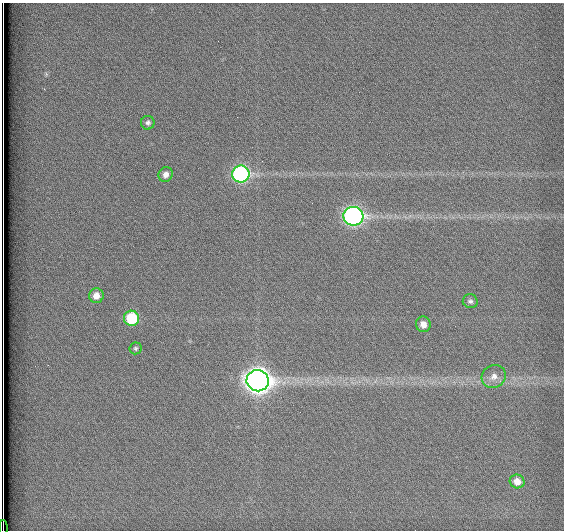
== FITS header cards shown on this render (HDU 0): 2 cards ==
NAXIS1  =                  562          / # of pixels in <axis direction>
NAXIS2  =                  528          / # of pixels in <axis direction>

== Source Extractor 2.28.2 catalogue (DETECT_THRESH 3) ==
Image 562 x 528 px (HDU 0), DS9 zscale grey, 1 PNG px = 1 image px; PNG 566 x 532 px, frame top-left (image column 1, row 528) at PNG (2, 3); each listed source drawn as its Kron ellipse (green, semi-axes under 4 px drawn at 4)
Background 1790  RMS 4.7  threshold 14.1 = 3 sigma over >= 5 px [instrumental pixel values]
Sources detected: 13; all 13 listed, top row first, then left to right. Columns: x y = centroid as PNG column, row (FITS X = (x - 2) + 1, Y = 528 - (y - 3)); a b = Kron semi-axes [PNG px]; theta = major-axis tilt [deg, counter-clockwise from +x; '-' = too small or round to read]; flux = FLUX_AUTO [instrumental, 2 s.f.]
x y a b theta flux
148 123 7 6 - 970
166 174 7 7 - 1700
241 174 9 8 - 62000
353 216 10 9 - 110000
96 296 7 7 - 2800
470 301 7 7 - 950
132 318 7 7 - 15000
423 324 8 7 - 2500
136 348 6 6 - 640
494 376 12 11 - 2900
258 381 11 10 - 320000
517 481 7 7 - 2900
3 528 8 2 -89 1800
At the frame edge (FLAGS 8, measured only in part): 1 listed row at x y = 3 528